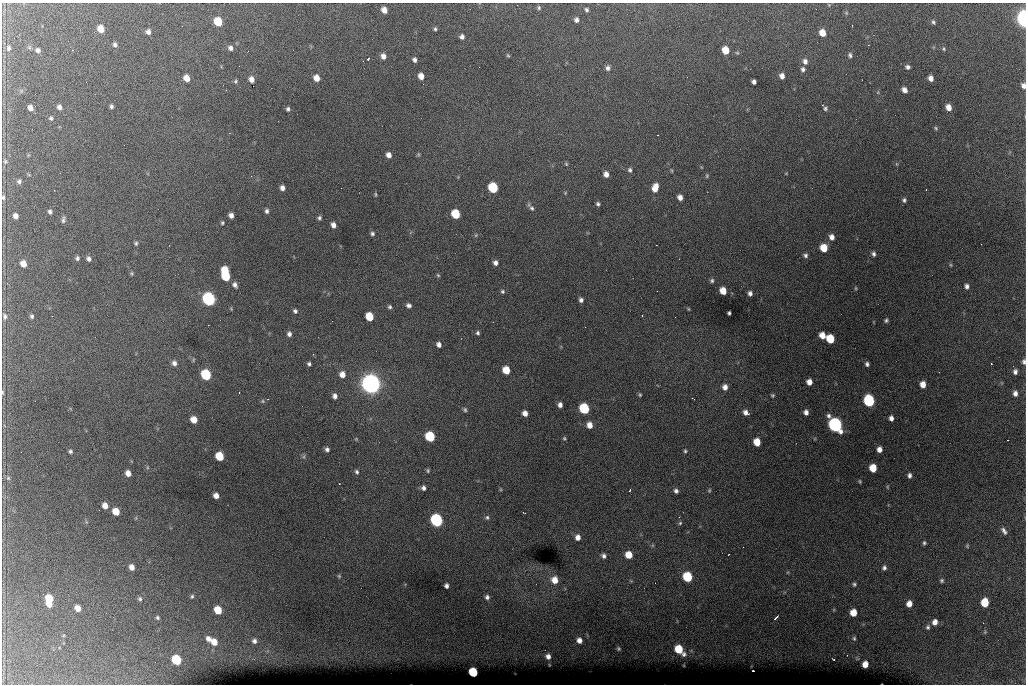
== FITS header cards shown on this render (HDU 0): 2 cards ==
NAXIS1  =                 1024 /fastest changing axis
NAXIS2  =                  682 /next to fastest changing axis

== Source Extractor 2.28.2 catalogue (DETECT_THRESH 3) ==
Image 1024 x 682 px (HDU 0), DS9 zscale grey, 1 PNG px = 1 image px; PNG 1028 x 686 px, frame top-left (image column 1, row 682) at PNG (2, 3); no overlay
Background 6490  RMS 53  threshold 158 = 3 sigma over >= 5 px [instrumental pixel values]
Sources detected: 226; all 226 listed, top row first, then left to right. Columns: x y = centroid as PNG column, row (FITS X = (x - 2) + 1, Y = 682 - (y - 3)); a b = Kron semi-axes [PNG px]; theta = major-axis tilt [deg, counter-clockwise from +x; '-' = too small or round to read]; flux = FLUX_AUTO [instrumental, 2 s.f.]
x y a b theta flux
829 5 5 4 - 3.6e+03
539 8 6 5 - 5.8e+03
384 10 6 5 - 2.7e+04
586 10 5 5 - 7.3e+03
846 13 6 5 - 5.2e+03
1024 18 9 5 -86 1.1e+06
576 20 6 5 - 1.2e+04
218 22 6 5 - 1.3e+05
933 22 7 5 -54 6.9e+03
101 29 6 5 - 5.1e+04
435 29 5 4 - 5.9e+03
148 32 5 5 - 1.5e+04
822 33 6 5 - 4.4e+04
462 37 5 5 - 1.2e+04
115 44 6 5 - 9.5e+03
868 45 3 2 - 3.6e+03
8 48 8 6 77 1.1e+04
230 48 6 6 - 1.2e+04
944 49 5 4 - 4.5e+03
38 50 5 5 - 1.1e+04
726 50 6 5 - 6.6e+04
737 53 6 5 - 5.4e+03
508 55 5 4 - 4.1e+03
850 55 6 5 - 7.6e+03
383 56 6 5 - 1.9e+04
368 59 3 2 - 5.8e+03
414 60 5 4 - 1.0e+04
805 61 7 6 - 1.5e+04
908 67 6 5 - 9.4e+03
608 68 6 6 - 1.2e+04
803 69 6 5 - 9.1e+03
421 76 6 5 - 3.1e+04
782 76 6 5 - 1.8e+04
187 78 6 5 - 3.7e+04
317 78 5 5 - 3.5e+04
931 78 5 4 - 2.0e+04
251 79 5 5 - 2.3e+04
235 81 5 5 - 5.4e+03
754 82 5 4 - 1.1e+04
1023 86 6 5 - 1.5e+04
904 90 5 4 - 1.8e+04
111 106 5 4 - 7.4e+03
59 107 5 4 - 1.3e+04
949 107 6 5 - 3.0e+04
30 108 5 4 - 1.8e+04
825 108 6 5 - 7.0e+03
288 109 4 4 - 7.4e+03
51 118 6 5 - 5.8e+03
936 128 6 4 -49 4.9e+03
418 154 6 3 -72 4.3e+03
389 155 5 4 - 2.0e+04
5 161 6 5 - 5.4e+03
566 164 5 4 - 4.2e+03
897 164 6 3 -70 3.8e+03
630 170 6 5 - 7.7e+03
671 170 6 3 -70 3.7e+03
786 173 4 3 - 2.4e+03
606 174 5 5 - 1.9e+04
251 176 3 3 - 2.1e+03
707 176 6 4 71 4.5e+03
19 181 6 5 - 9.3e+03
282 188 5 4 - 1.5e+04
493 188 6 6 - 2.7e+05
655 188 9 6 75 4.1e+04
926 190 2 2 - 2.2e+03
565 193 5 3 - 3.1e+03
375 194 6 3 -90 4.0e+03
3 197 6 4 -89 6.6e+03
680 197 5 5 - 1.9e+04
904 200 5 5 - 7.7e+03
598 204 4 4 - 7.1e+03
532 208 9 6 -48 1.0e+04
267 211 5 4 - 9.4e+03
50 212 5 5 - 8.9e+03
456 214 6 6 - 1.5e+05
231 215 5 4 - 1.7e+04
15 216 5 5 - 1.9e+04
319 218 5 4 - 7.3e+03
63 220 9 5 77 8.7e+03
222 223 5 4 - 5.0e+03
333 225 5 4 - 1.7e+04
372 234 6 5 - 7.4e+03
476 235 5 4 - 4.0e+03
832 237 6 5 - 1.9e+04
136 243 5 5 - 6.4e+03
824 248 6 6 - 7.3e+04
873 254 5 4 - 9.1e+03
805 255 6 5 - 9.2e+03
77 258 6 5 - 8.3e+03
89 259 6 5 - 1.2e+04
495 263 5 4 - 1.3e+04
23 264 6 5 - 3.6e+04
951 265 5 3 - 3.5e+03
225 271 6 5 - 9.6e+04
132 273 5 4 - 4.6e+03
438 275 5 4 - 4.1e+03
226 276 6 5 - 1.7e+05
712 281 5 5 - 6.8e+03
235 285 7 5 -60 1.4e+04
967 286 5 4 - 1.1e+04
856 288 5 3 - 3.4e+03
502 291 5 5 - 6.1e+03
723 291 6 5 - 4.8e+04
750 293 5 4 - 1.1e+04
209 299 7 6 - 9.9e+05
581 300 5 4 - 1.1e+04
408 305 5 4 - 1.1e+04
390 307 5 5 - 6.6e+03
688 309 5 3 - 3.1e+03
295 311 5 4 - 7.8e+03
729 313 4 3 - 6.3e+03
5 316 8 6 -80 1.1e+04
32 316 6 5 - 7.0e+03
52 316 2 2 - 2.5e+03
369 317 6 5 - 1.1e+05
886 320 4 4 - 6.5e+03
478 333 5 4 - 7.0e+03
289 334 6 5 - 1.2e+04
822 335 6 5 - 4.1e+04
830 339 6 6 - 1.1e+05
439 344 5 4 - 1.5e+04
193 360 6 3 72 3.6e+03
1024 362 6 4 -88 8.5e+03
174 363 7 6 - 1.5e+04
309 364 4 3 - 6.9e+03
867 364 4 4 - 8.8e+03
991 364 3 2 - 3.4e+03
506 370 6 5 - 7.3e+04
1015 372 5 4 - 1.1e+04
342 374 6 6 - 2.7e+04
206 375 6 6 - 3.2e+05
809 382 5 5 - 2.5e+04
371 384 9 8 - 2.5e+06
923 384 6 5 - 3.2e+04
725 387 7 6 - 2.1e+04
3 392 7 3 -82 4.9e+03
239 393 2 2 - 2.8e+03
1015 393 6 5 - 1.4e+04
640 395 5 4 - 4.5e+03
772 395 5 4 - 5.3e+03
335 396 5 5 - 1.4e+04
692 398 3 2 - 2.5e+03
263 401 6 5 - 5.4e+03
869 401 7 6 - 4.6e+05
560 405 5 4 - 1.4e+04
584 409 6 6 - 3.0e+05
465 410 5 5 - 6.1e+03
746 412 7 6 - 1.8e+04
806 412 5 5 - 1.5e+04
525 413 5 5 - 2.2e+04
891 418 5 4 - 1.5e+04
194 420 6 5 - 4.2e+04
589 425 6 5 - 2.9e+04
835 425 8 7 - 1.2e+06
430 437 6 6 - 2.5e+05
564 438 5 4 - 4.7e+03
356 439 4 4 - 3.3e+03
1008 440 2 2 - 3.1e+03
757 442 6 5 - 5.9e+04
327 449 5 5 - 9.7e+03
879 449 5 5 - 2.1e+04
70 451 4 4 - 7.0e+03
685 451 4 4 - 5.1e+03
219 456 6 5 - 1.2e+05
304 456 6 4 72 5.4e+03
873 468 6 5 - 7.5e+04
428 471 5 5 - 5.3e+03
357 472 6 5 - 7.1e+03
128 473 5 5 - 2.4e+04
909 475 5 4 - 1.0e+04
8 478 6 6 - 7.0e+03
860 481 4 3 - 3.9e+03
423 488 5 4 - 1.1e+04
500 489 5 3 - 3.4e+03
630 490 3 2 - 2.6e+03
709 490 5 4 - 4.4e+03
676 491 5 5 - 9.9e+03
216 496 5 5 - 2.3e+04
105 505 6 5 - 2.7e+04
116 512 6 5 - 6.3e+04
487 517 6 6 - 7.9e+03
437 520 7 6 - 8.1e+05
680 523 5 5 - 6.2e+03
1004 531 9 5 -59 1.2e+04
578 537 6 6 - 2.2e+04
924 543 5 4 - 6.4e+03
967 546 5 4 - 3.9e+03
743 547 2 2 - 1.4e+03
629 555 6 5 - 5.8e+04
604 556 6 5 - 1.2e+04
132 567 6 5 - 2.4e+04
884 568 7 5 63 9.6e+03
339 576 5 4 - 4.2e+03
687 577 6 6 - 2.3e+05
555 580 7 7 - 4.0e+04
942 580 5 5 - 6.2e+03
854 584 5 5 - 6.3e+03
446 586 4 4 - 1.1e+04
192 596 6 4 73 5.6e+03
487 597 6 5 - 1.0e+04
49 598 6 6 - 8.5e+04
140 599 6 5 - 6.8e+03
985 602 6 5 - 1.3e+05
49 604 5 5 - 3.8e+04
909 604 6 5 - 2.8e+04
78 608 6 5 - 2.9e+04
218 610 6 5 - 8.8e+04
853 613 6 5 - 5.1e+04
158 618 5 4 - 6.1e+03
776 618 6 2 45 6.8e+03
935 622 6 5 - 2.2e+04
928 627 6 5 - 7.8e+03
985 632 5 4 - 4.0e+03
854 638 6 4 -76 5.6e+03
208 639 7 5 -66 1.8e+04
579 640 5 5 - 1.9e+04
254 641 6 6 - 1.2e+04
214 642 7 6 - 4.0e+04
618 649 4 4 - 4.3e+03
679 649 8 6 -48 1.2e+05
548 656 5 5 - 1.5e+04
833 659 3 2 - 3.0e+03
176 660 6 6 - 2.4e+05
865 664 6 5 - 3.8e+04
753 671 3 2 - 5.4e+03
473 672 6 5 - 2.0e+05
At the frame edge (FLAGS 8, measured only in part): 5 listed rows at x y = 1024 18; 1023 86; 3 197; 1024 362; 3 392

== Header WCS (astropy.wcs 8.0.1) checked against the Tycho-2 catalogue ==
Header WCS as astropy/WCSLIB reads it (CRVAL/CRPIX/CD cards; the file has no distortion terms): RA---TAN/DEC--TAN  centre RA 07:06:07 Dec +31:10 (106.53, +31.16 deg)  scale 1.44 arcsec/px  FOV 24.5' x 16.3'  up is -93 deg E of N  parity flipped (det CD > 0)
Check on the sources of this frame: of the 60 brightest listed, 8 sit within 2.2 arcsec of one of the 15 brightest Tycho-2 stars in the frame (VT <= 12.35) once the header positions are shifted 0.49 arcsec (0.47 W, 0.13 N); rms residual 0.80 arcsec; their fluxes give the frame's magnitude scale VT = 25.55 - 2.5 log10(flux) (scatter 0.34 mag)
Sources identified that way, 8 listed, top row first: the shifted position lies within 2.2 arcsec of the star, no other Tycho-2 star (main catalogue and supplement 1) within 4.4 arcsec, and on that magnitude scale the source's flux lands within +1.5 / -3 mag of the star's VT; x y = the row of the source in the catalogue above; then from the Tycho-2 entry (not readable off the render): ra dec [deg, ICRS J2000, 3 dp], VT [Tycho-2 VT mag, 2 dp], TYC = Tycho-2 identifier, HIP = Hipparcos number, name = IAU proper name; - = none
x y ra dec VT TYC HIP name
493 188 106.458 +31.151 12.35 2438-728-1 - -
206 375 106.551 +31.041 11.84 2438-663-1 - -
371 384 106.552 +31.106 9.20 2438-180-1 - -
869 401 106.550 +31.305 11.61 2438-184-1 - -
584 409 106.559 +31.192 11.79 2438-1039-1 - -
835 425 106.562 +31.292 10.01 2438-106-1 - -
437 520 106.614 +31.135 11.36 2438-550-1 - -
473 672 106.684 +31.152 11.76 2438-931-1 - -